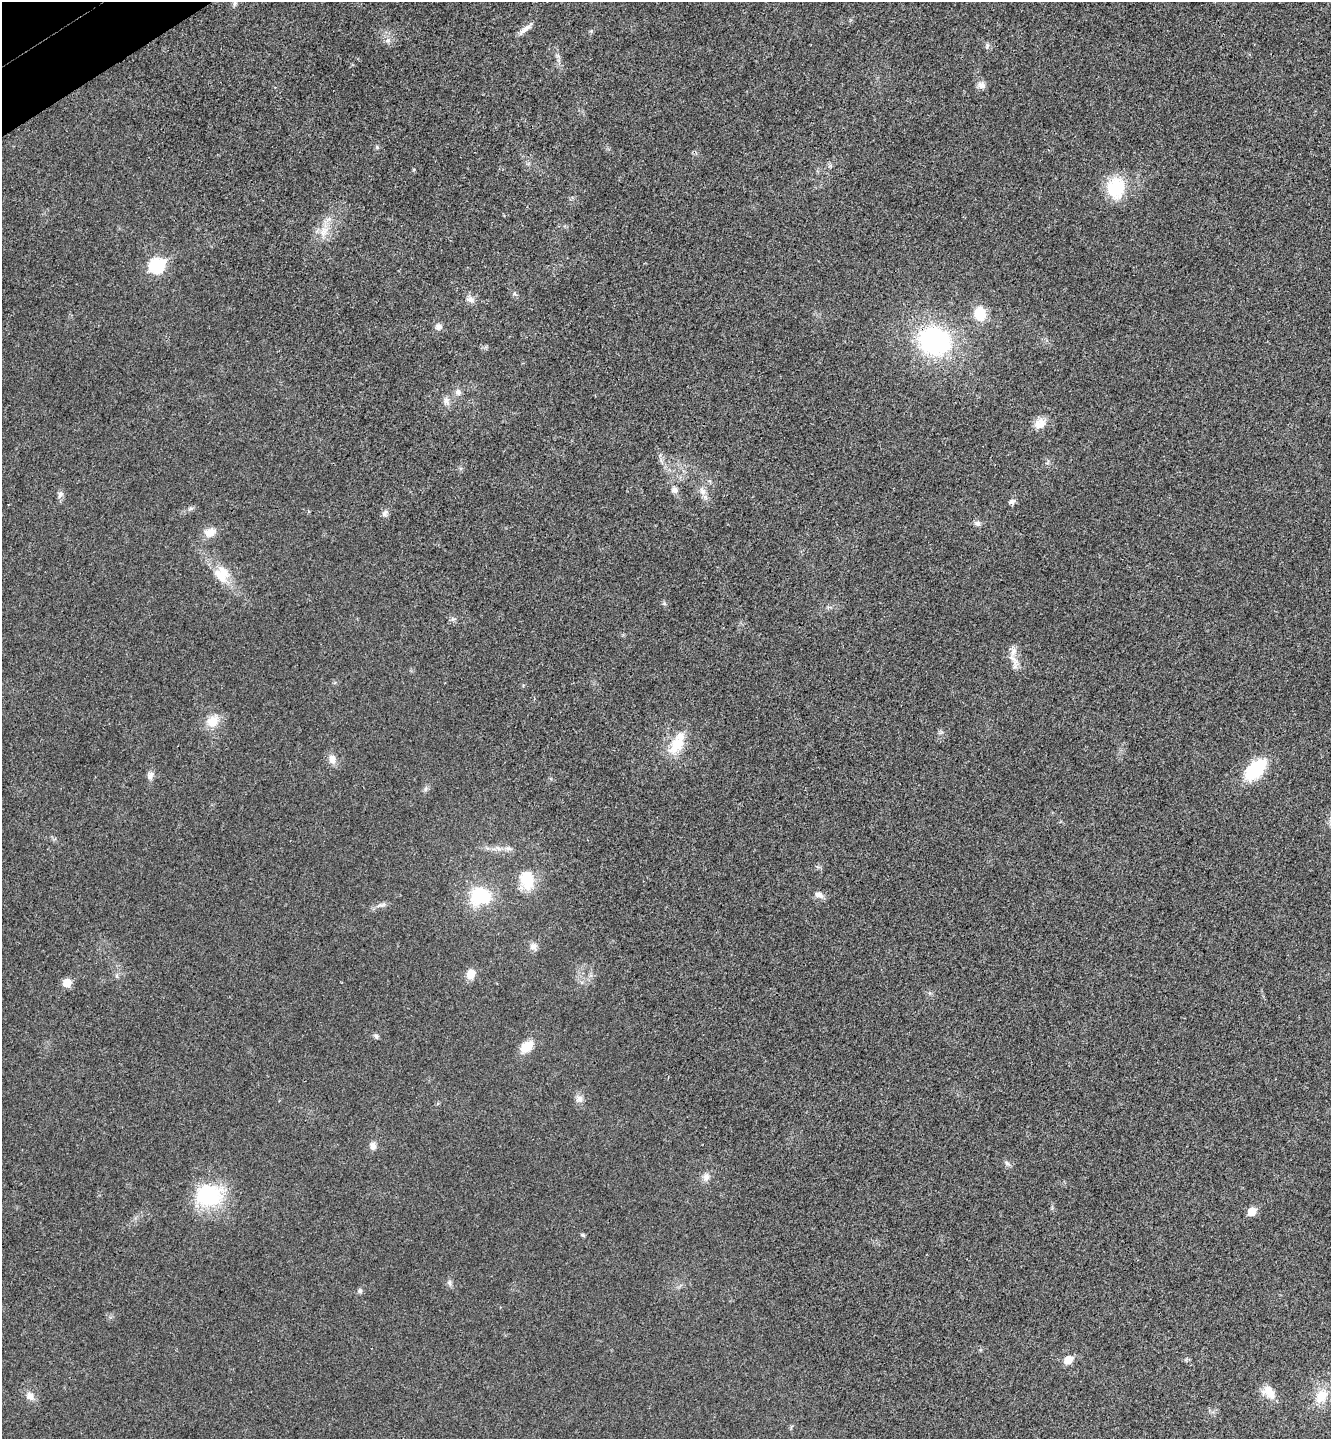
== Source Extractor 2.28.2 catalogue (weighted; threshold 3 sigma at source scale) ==
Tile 11 of 4 x 4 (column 3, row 3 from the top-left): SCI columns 2846-4174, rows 1491-2927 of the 5825 x 5852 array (HDU 1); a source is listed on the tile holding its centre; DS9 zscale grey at full resolution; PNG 1333 x 1441 px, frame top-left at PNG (2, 2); no overlay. Shown black and unused: <1% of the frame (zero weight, under 3 of 4 exposures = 6% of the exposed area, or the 3 px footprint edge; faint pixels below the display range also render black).
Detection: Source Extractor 2.28.2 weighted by HDU 2 'WHT'; one run over the whole footprint, this tile lists its part. Background 0.0204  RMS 0.0063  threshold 0.0285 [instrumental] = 3 sigma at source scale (4.5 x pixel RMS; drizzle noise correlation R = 1.50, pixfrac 1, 0.05/0.05 arcsec/px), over >= 5 px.
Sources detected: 61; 1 inside a brighter object's white glare — not listed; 1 inside a brighter listed object's ellipse — not listed separately; the other 59 listed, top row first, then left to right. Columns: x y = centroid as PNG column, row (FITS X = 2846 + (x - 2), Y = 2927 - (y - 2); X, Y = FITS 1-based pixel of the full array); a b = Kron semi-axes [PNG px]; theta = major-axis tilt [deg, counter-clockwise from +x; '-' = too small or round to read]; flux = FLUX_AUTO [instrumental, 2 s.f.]
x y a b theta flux
235 3 9 5 81 1.6
525 29 21 6 39 4
591 31 5 5 - 0.84
388 40 7 6 - 2.1
987 46 9 4 72 1.4
981 85 11 10 - 3.1
377 147 6 4 -89 0.89
1116 188 24 20 89 28
324 231 18 11 66 9.1
157 265 8 7 - 95
514 294 6 4 18 0.93
470 299 11 8 -25 3.5
980 314 12 10 -77 17
438 327 9 8 - 2.7
934 341 27 22 -14 110
458 392 8 8 - 2.7
446 401 12 8 -66 3.4
1040 424 16 13 34 6.8
675 490 9 8 - 2.7
702 491 11 9 -63 3.8
60 495 11 7 67 2.3
1012 501 9 6 19 1.8
385 513 11 7 55 2.4
977 523 9 7 -15 2.2
210 532 16 11 21 7
222 575 22 19 -85 15
664 603 6 5 - 1
453 619 6 6 - 1.6
1013 659 24 7 -57 6.1
213 721 17 13 54 11
677 744 34 16 62 18
332 759 12 8 -78 4.6
1255 770 21 12 47 41
151 775 12 7 70 3.1
425 789 7 4 88 1.3
498 848 10 4 -30 2.1
527 880 25 17 -79 18
819 895 13 8 -21 3.4
479 896 22 19 30 33
381 905 14 6 10 2.7
533 946 11 10 - 3.5
470 974 10 8 81 8
117 976 6 4 -72 1.1
67 983 6 6 - 12
376 1036 8 5 -30 1.4
527 1047 14 9 44 12
580 1099 10 9 - 3.6
373 1146 9 7 -77 3.4
1007 1163 10 5 -37 1.8
706 1177 12 9 77 3.7
209 1195 34 27 4 46
1251 1212 6 5 - 13
583 1235 7 4 -27 0.94
449 1283 10 5 -69 1.7
360 1291 7 6 - 1.5
1068 1360 6 6 - 13
1269 1392 19 13 -47 8.5
30 1396 11 9 -56 4.6
1321 1396 21 15 52 13
Overlapping masked pixels (flux is a lower limit): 1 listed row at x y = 934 341
Isophote crosses this tile's border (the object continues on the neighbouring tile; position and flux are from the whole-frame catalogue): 1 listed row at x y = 235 3